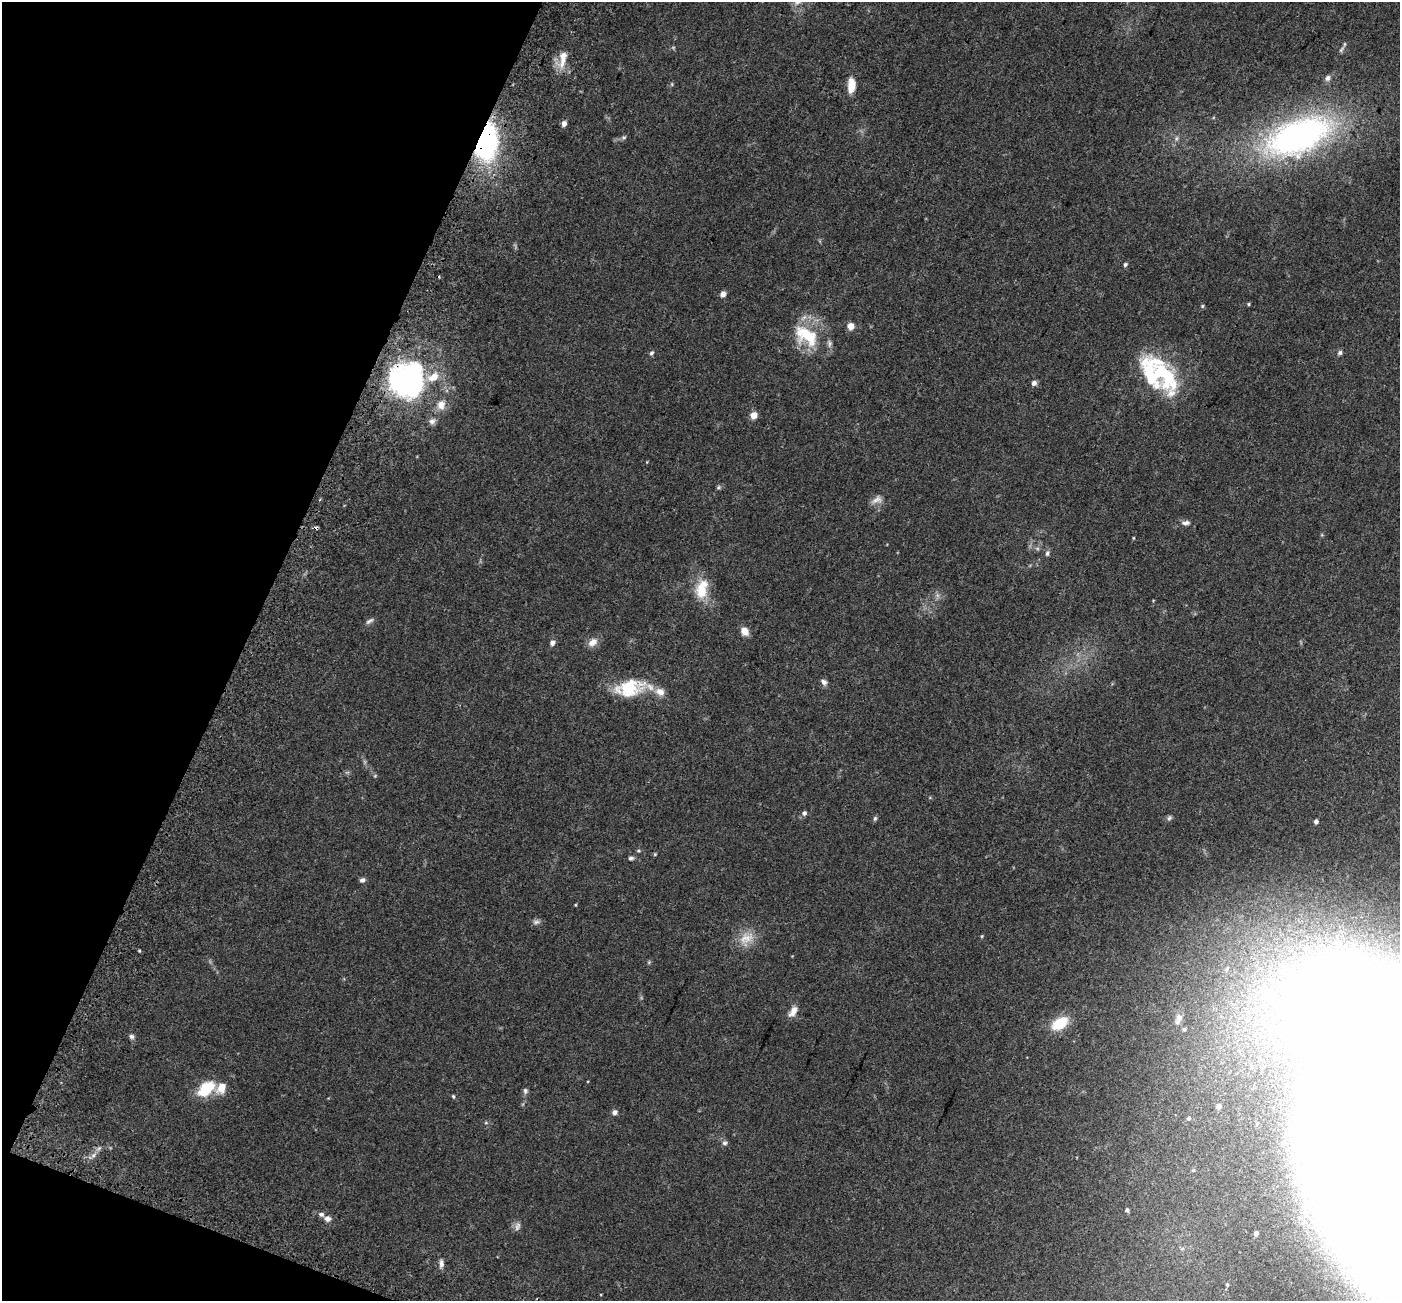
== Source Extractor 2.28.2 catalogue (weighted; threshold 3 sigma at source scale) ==
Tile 9 of 4 x 4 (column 1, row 3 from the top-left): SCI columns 100-1497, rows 1690-2988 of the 5785 x 5911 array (HDU 1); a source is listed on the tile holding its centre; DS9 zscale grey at full resolution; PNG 1402 x 1303 px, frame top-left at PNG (2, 2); no overlay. Shown black and unused: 19% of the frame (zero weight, under 3 of 5 exposures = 6% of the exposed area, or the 3 px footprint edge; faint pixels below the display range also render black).
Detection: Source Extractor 2.28.2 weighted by HDU 2 'WHT'; one run over the whole footprint, this tile lists its part. Background 0.0315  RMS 0.0028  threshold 0.0128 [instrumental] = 3 sigma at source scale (4.5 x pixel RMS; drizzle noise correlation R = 1.50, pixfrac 1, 0.0396/0.0396 arcsec/px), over >= 5 px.
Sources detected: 79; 2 too faint to see at this stretch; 1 inside a brighter object's white glare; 2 cosmic-ray / hot-pixel residue — not listed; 4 inside a brighter listed object's ellipse — not listed separately; the other 70 listed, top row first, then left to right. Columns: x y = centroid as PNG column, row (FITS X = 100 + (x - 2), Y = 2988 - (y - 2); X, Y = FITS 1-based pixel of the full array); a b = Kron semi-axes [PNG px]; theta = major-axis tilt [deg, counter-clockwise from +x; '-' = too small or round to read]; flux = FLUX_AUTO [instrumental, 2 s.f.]
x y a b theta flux
1341 50 11 4 50 0.64
563 59 26 9 80 3.7
1327 78 9 6 65 0.88
851 85 17 8 86 3.7
564 123 6 5 - 1.2
1298 136 89 43 22 78
624 137 6 5 - 0.43
485 140 22 13 84 66
1125 265 5 5 - 0.52
723 294 6 5 - 1.3
1249 304 4 4 - 0.31
1202 306 5 4 - 0.36
850 326 6 6 - 2.5
806 335 38 22 -35 13
652 353 7 5 51 0.47
1340 353 7 6 - 0.62
1162 373 58 26 -46 25
406 381 36 32 -33 54
1034 383 6 6 - 0.91
441 405 14 11 78 2.8
754 415 5 5 - 4.6
432 421 10 8 31 1.2
718 487 7 5 22 0.44
877 500 17 9 25 1.7
1186 523 12 6 6 1.1
1047 553 8 6 72 0.68
702 589 25 14 77 7
369 621 12 5 31 0.8
745 631 9 7 -56 2.5
593 642 13 9 36 2.1
552 643 6 6 - 1.1
824 682 9 6 -48 1
630 688 34 19 13 12
660 692 13 10 -27 2.6
375 776 6 3 19 0.25
804 813 6 5 - 0.73
875 818 7 5 73 0.46
1169 818 8 5 61 0.58
1316 821 5 4 - 0.83
638 851 5 4 - 0.35
655 854 5 4 - 0.28
631 858 7 5 7 0.58
362 880 7 6 - 0.74
575 905 4 3 - 0.21
536 922 10 6 11 0.82
982 936 5 4 - 0.25
746 938 24 15 26 4.5
1268 994 21 14 58 8.6
793 1011 15 7 57 2
1178 1019 14 7 69 1.3
1060 1023 17 10 33 7.9
132 1036 7 6 - 0.66
1294 1043 10 9 - 1.7
221 1088 15 11 56 3.2
1303 1088 6 5 - 0.6
206 1089 17 10 40 10
525 1091 8 6 -86 0.65
453 1096 5 4 - 0.32
1218 1106 7 6 - 0.93
615 1112 7 6 - 0.91
1188 1118 5 5 - 0.41
724 1143 6 6 - 0.7
99 1148 7 4 19 0.61
93 1155 7 6 - 0.89
1127 1210 4 4 - 0.57
327 1219 8 6 -14 1.1
517 1226 12 7 69 1.1
1256 1233 6 5 - 0.94
441 1263 11 6 87 1.1
1227 1284 5 4 - 0.4
Overlapping masked pixels (flux is a lower limit): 2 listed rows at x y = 485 140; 406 381